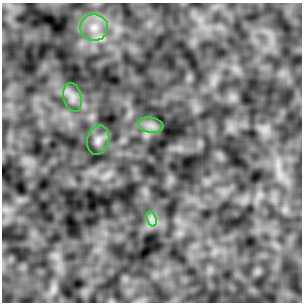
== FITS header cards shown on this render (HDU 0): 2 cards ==
NAXIS1  =                  300 / Width of image
NAXIS2  =                  300 / Height of image

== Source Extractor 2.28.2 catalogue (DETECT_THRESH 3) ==
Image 300 x 300 px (HDU 0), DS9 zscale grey, 1 PNG px = 1 image px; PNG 304 x 304 px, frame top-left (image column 1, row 300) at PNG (2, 3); each listed source drawn as its Kron ellipse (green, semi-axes under 4 px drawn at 4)
Background 96.6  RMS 0.04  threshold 0.12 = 3 sigma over >= 5 px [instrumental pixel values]
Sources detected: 5; all 5 listed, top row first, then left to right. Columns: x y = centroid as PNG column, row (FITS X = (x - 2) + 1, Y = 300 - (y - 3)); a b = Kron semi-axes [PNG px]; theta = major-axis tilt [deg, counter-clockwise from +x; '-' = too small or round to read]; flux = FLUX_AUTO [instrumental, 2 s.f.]
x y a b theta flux
94 27 14 13 - 39
73 97 15 9 -77 22
151 125 12 7 -7 18
98 140 15 11 76 20
152 219 8 4 -71 10